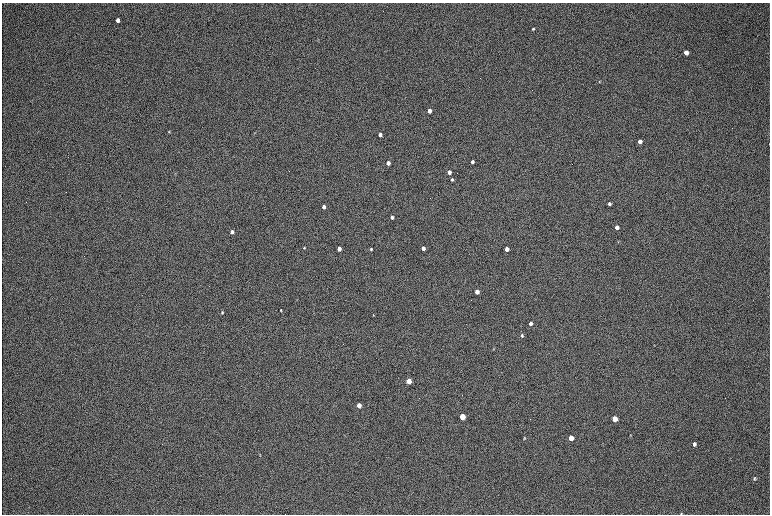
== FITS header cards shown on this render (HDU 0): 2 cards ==
NAXIS1  =                 1536 / length of data axis 1
NAXIS2  =                 1024 / length of data axis 2

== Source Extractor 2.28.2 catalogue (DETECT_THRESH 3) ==
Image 1536 x 1024 px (HDU 0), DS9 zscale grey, zoomed out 1/2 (1 PNG px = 2 x 2 image px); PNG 772 x 516 px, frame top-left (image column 1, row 1023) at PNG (2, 3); no overlay
Background 170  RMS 20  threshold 60.2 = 3 sigma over >= 5 px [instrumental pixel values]
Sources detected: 42; all 42 listed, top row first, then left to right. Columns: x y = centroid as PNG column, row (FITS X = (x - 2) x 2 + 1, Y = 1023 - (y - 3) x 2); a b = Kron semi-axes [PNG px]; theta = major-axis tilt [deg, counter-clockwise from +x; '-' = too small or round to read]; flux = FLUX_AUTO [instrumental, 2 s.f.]
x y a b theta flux
118 20 4 3 - 20000
533 29 4 3 - 5200
686 52 4 3 - 22000
599 82 4 3 - 3000
429 111 3 3 - 53000
169 131 4 3 - 2700
380 134 3 3 - 25000
640 141 4 3 - 29000
769 144 3 1 - 1400
472 162 3 3 - 14000
388 163 3 3 - 44000
449 172 3 3 - 31000
452 180 3 3 - 6500
609 204 3 3 - 9000
324 207 3 3 - 23000
392 217 3 3 - 15000
617 227 3 3 - 24000
232 232 3 3 - 19000
304 247 2 2 - 3200
423 248 3 3 - 33000
339 249 3 3 - 45000
371 249 3 2 - 3900
507 249 3 3 - 40000
477 292 3 3 - 41000
281 310 3 2 - 2800
222 312 4 3 - 3900
373 315 4 2 - 2300
531 323 3 3 - 18000
522 336 3 3 - 5800
654 345 4 1 - 1800
493 349 4 2 - 2200
409 381 3 3 - 110000
359 405 3 3 - 69000
462 417 4 3 - 170000
615 419 4 3 - 110000
630 435 3 3 - 2900
524 438 4 3 - 3100
571 438 4 3 - 82000
694 444 4 3 - 11000
260 455 3 3 - 3000
755 478 5 4 - 5200
681 513 3 3 - 2500
At the frame edge (FLAGS 8, measured only in part): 2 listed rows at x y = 769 144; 681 513